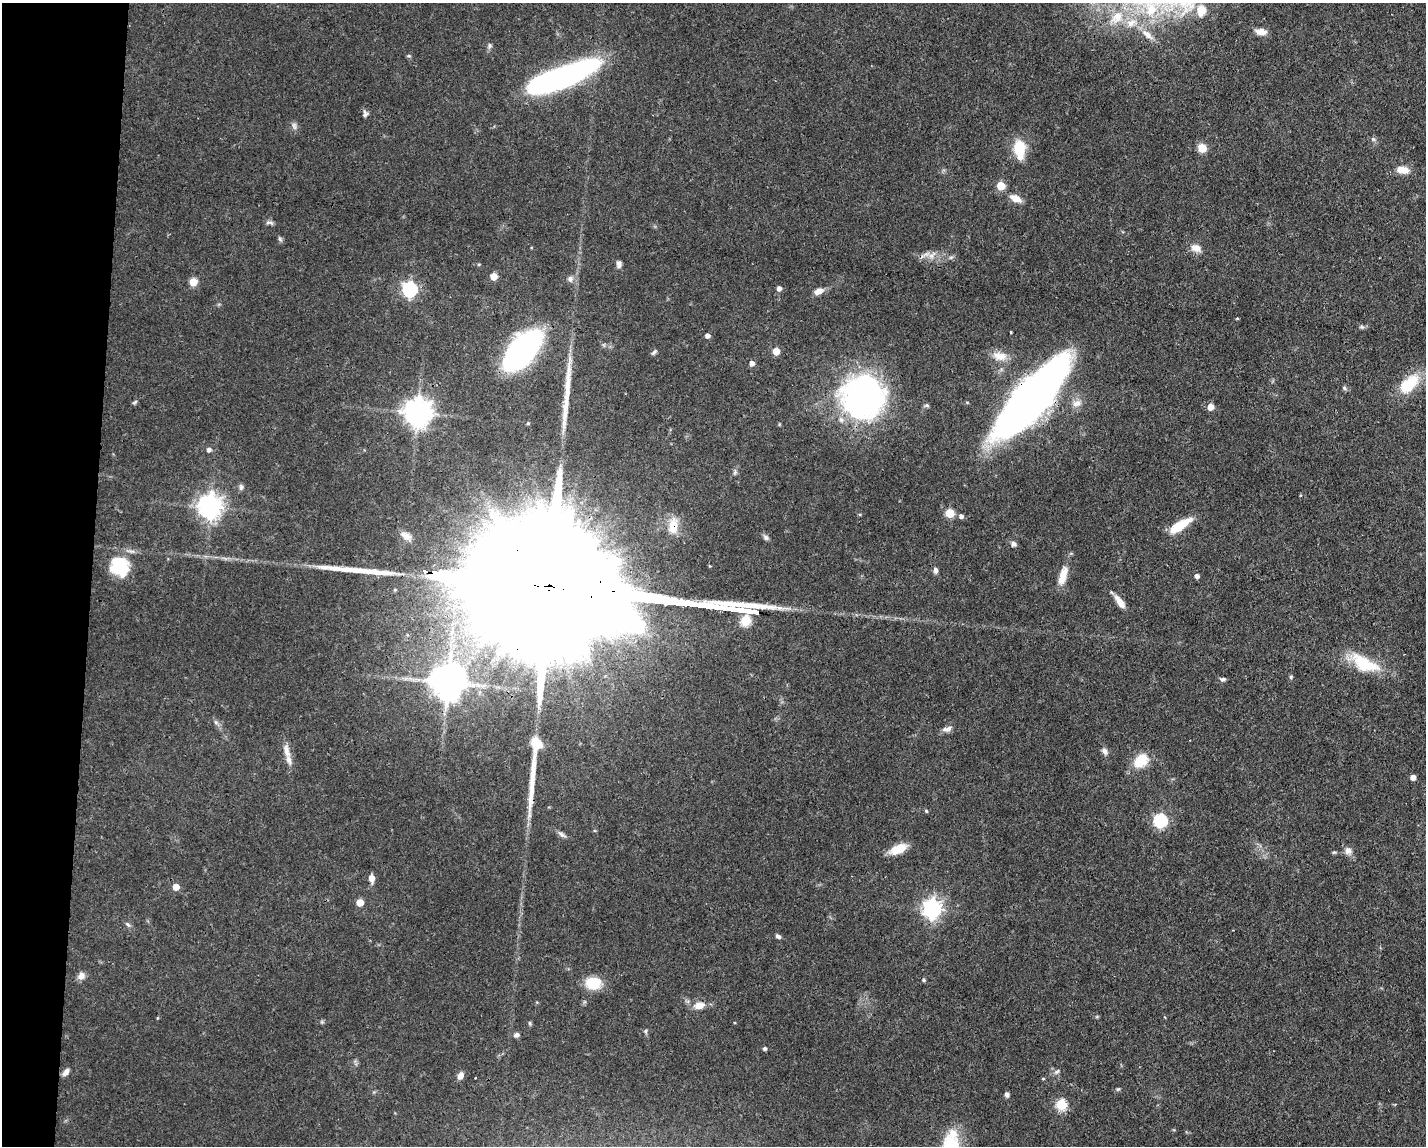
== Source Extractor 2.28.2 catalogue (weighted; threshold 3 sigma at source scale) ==
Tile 7 of 3 x 4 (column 1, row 3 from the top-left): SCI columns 109-1532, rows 1145-2288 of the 4598 x 4575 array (HDU 1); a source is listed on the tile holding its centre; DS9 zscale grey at full resolution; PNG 1428 x 1148 px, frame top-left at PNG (2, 3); no overlay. Shown black and unused: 6% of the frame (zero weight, under 3 of 4 exposures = <1% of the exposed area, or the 3 px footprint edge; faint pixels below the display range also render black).
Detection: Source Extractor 2.28.2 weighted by HDU 2 'WHT'; one run over the whole footprint, this tile lists its part. Background 0.0632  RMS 0.0038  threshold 0.0171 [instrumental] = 3 sigma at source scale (4.5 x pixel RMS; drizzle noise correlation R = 1.50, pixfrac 1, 0.05/0.05 arcsec/px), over >= 5 px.
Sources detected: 113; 1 inside a brighter object's white glare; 4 long thin detections or spike segments (spike, bleed or trail) — not listed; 2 inside a brighter listed object's ellipse — not listed separately; the other 106 listed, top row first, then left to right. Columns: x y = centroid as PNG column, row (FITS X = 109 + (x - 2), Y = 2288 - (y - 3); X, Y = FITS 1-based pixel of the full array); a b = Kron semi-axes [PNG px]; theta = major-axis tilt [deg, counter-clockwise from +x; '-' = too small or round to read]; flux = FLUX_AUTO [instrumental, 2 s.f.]
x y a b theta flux
1201 10 9 8 - 6.6
1117 17 22 15 50 9.5
1131 23 15 9 30 4.2
1261 32 12 7 -4 3.3
1147 35 20 8 -39 3.7
490 46 8 6 66 0.93
409 56 6 3 -17 0.46
562 77 62 15 21 140
365 115 9 5 34 0.91
294 126 11 6 -78 1.3
1373 139 6 4 -45 0.69
1019 148 16 11 -86 12
1202 148 10 9 - 3.7
1403 170 15 8 -8 4.5
1001 186 5 5 - 11
1015 198 15 8 -26 3.8
269 223 13 4 -3 0.96
280 239 7 4 -46 0.7
1196 248 15 9 -27 3
932 255 13 7 45 2.4
951 257 7 4 19 0.67
619 264 8 6 -86 1.5
493 276 5 5 - 6.5
570 279 9 8 - 1.4
193 282 5 5 - 10
779 288 5 5 - 1.8
410 289 6 6 - 93
819 291 9 6 26 3.2
1237 318 3 3 - 0.39
1361 327 7 5 -19 0.73
1011 332 3 2 - 0.38
707 335 4 4 - 1.7
522 350 29 15 50 130
776 351 5 5 - 6.7
654 352 8 4 49 0.8
1000 356 21 11 -11 4.9
752 363 5 5 - 2.1
1409 384 27 15 42 14
1344 388 7 5 -30 0.77
863 397 48 46 -4 98
1031 399 69 20 48 390
135 402 8 4 36 0.62
1077 403 13 9 14 2.9
927 405 7 5 4 0.67
1210 407 5 5 - 4.6
417 412 9 8 - 510
528 423 4 4 - 0.45
209 449 5 5 - 1.4
735 472 7 5 75 0.86
241 487 9 5 90 0.97
1301 495 4 3 - 0.42
210 507 8 8 - 340
950 513 5 5 - 14
961 516 5 5 - 1.3
1180 525 25 8 33 11
673 526 22 11 82 5.9
406 536 16 8 -28 2.7
766 537 8 6 -31 1.1
1013 544 7 6 - 1.1
120 567 24 21 -54 16
935 570 7 5 -82 1.3
425 572 4 4 - 7.3
1063 575 26 9 75 5.6
1197 576 5 4 - 1.4
1120 602 16 6 -55 4.1
1364 663 43 17 -27 16
1291 677 6 4 -73 0.52
1223 679 7 5 -9 0.91
448 682 10 10 - 950
216 722 7 5 -45 0.94
947 729 14 7 13 1.8
536 744 17 13 -77 6.6
286 751 19 8 -76 3.4
1105 751 11 7 -54 1.5
1141 761 14 11 43 11
1413 777 4 4 - 2.7
926 811 5 4 - 0.47
1160 820 6 6 - 60
562 834 13 5 -30 1.4
898 849 18 9 23 7.3
1348 851 9 9 - 2.3
1334 852 6 4 18 0.46
371 878 7 5 -84 3.5
176 887 5 5 - 5.5
360 902 5 5 - 6.5
932 909 7 7 - 190
128 924 9 5 -44 0.97
778 936 7 5 -33 1
81 976 9 8 - 2.3
924 980 5 4 - 0.48
593 983 18 14 -2 8.8
699 1005 13 9 13 4
157 1018 5 3 - 0.32
530 1023 6 4 -89 0.54
645 1031 5 5 - 0.64
516 1035 8 6 21 1.3
765 1049 4 4 - 0.9
66 1072 10 6 51 1.9
1057 1072 9 5 38 0.95
460 1075 8 6 65 2.4
475 1078 3 2 - 0.42
1043 1078 5 3 - 0.36
1118 1089 7 4 43 0.54
1007 1094 7 5 -65 0.97
1061 1105 6 5 - 27
953 1133 37 20 85 10
Overlapping masked pixels (flux is a lower limit): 3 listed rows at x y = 1031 399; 673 526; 425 572